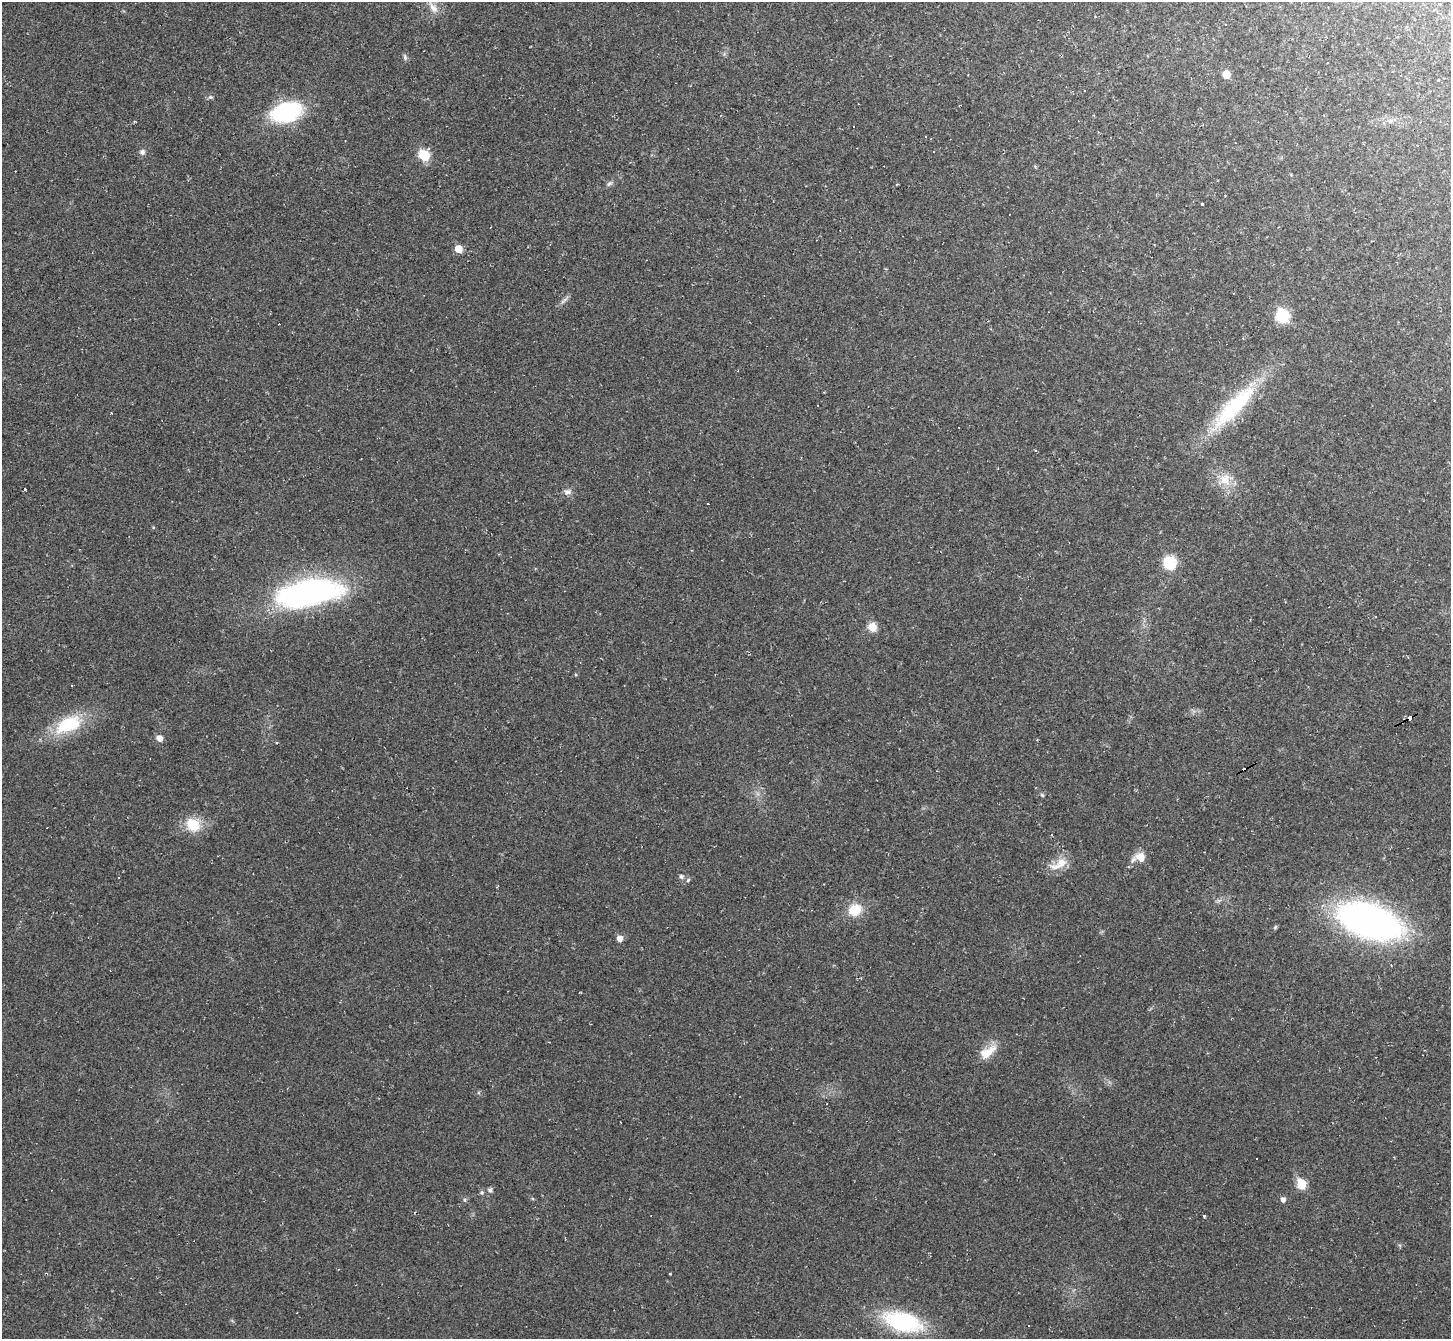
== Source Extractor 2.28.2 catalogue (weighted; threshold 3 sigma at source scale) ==
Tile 10 of 4 x 4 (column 2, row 3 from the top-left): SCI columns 1451-2899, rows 1491-2827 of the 5799 x 5790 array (HDU 1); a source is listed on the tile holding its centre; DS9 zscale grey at full resolution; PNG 1453 x 1341 px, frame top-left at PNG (2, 2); no overlay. Shown black and unused: <1% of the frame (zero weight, under 2 of 3 exposures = <1% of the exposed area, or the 3 px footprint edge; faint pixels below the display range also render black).
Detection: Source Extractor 2.28.2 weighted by HDU 2 'WHT'; one run over the whole footprint, this tile lists its part. Background 0.0951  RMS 0.008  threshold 0.0359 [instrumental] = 3 sigma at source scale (4.5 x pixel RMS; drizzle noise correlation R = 1.50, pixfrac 1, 0.05/0.05 arcsec/px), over >= 5 px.
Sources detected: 55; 12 cosmic-ray / hot-pixel residue — not listed; the other 43 listed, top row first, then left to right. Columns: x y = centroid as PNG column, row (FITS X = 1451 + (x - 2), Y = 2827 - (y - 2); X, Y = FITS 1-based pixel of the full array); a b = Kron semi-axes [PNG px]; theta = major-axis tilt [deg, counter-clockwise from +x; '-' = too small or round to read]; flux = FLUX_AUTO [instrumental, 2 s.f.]
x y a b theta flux
433 8 17 8 -53 6.6
405 57 8 5 -77 1.7
1226 74 7 6 - 9
210 97 6 5 - 1.4
286 112 25 16 18 97
925 137 3 2 - 1.4
934 151 3 3 - 3.2
142 152 8 7 - 2.5
424 155 8 7 - 28
609 183 9 5 44 2
1202 204 3 3 - 5.4
458 249 5 5 - 15
564 300 15 4 38 2.5
1282 316 9 8 - 43
1234 407 81 20 46 75
1224 480 20 15 36 14
25 489 3 2 - 0.79
567 492 11 7 16 3.4
1170 563 9 9 - 34
308 593 67 26 10 220
872 627 9 8 - 9.6
575 675 4 3 - 0.76
1410 718 4 3 - 42
68 725 33 17 24 44
159 738 5 5 - 6.8
1042 795 6 4 -18 1
193 825 18 15 -40 20
1140 857 13 11 -11 8.8
1059 864 29 11 29 12
118 877 3 2 - 0.83
681 877 6 6 - 2.1
688 880 6 4 46 1.2
855 910 14 12 25 19
1370 921 47 24 -18 410
619 938 5 5 - 6.2
988 1053 28 10 45 12
1256 1159 3 2 - 0.67
1301 1184 6 5 - 33
490 1190 5 5 - 2.4
482 1192 6 5 - 1.5
1283 1200 6 5 - 3.4
1204 1216 3 3 - 2.2
903 1322 36 18 -15 87
Overlapping masked pixels (flux is a lower limit): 1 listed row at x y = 1410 718